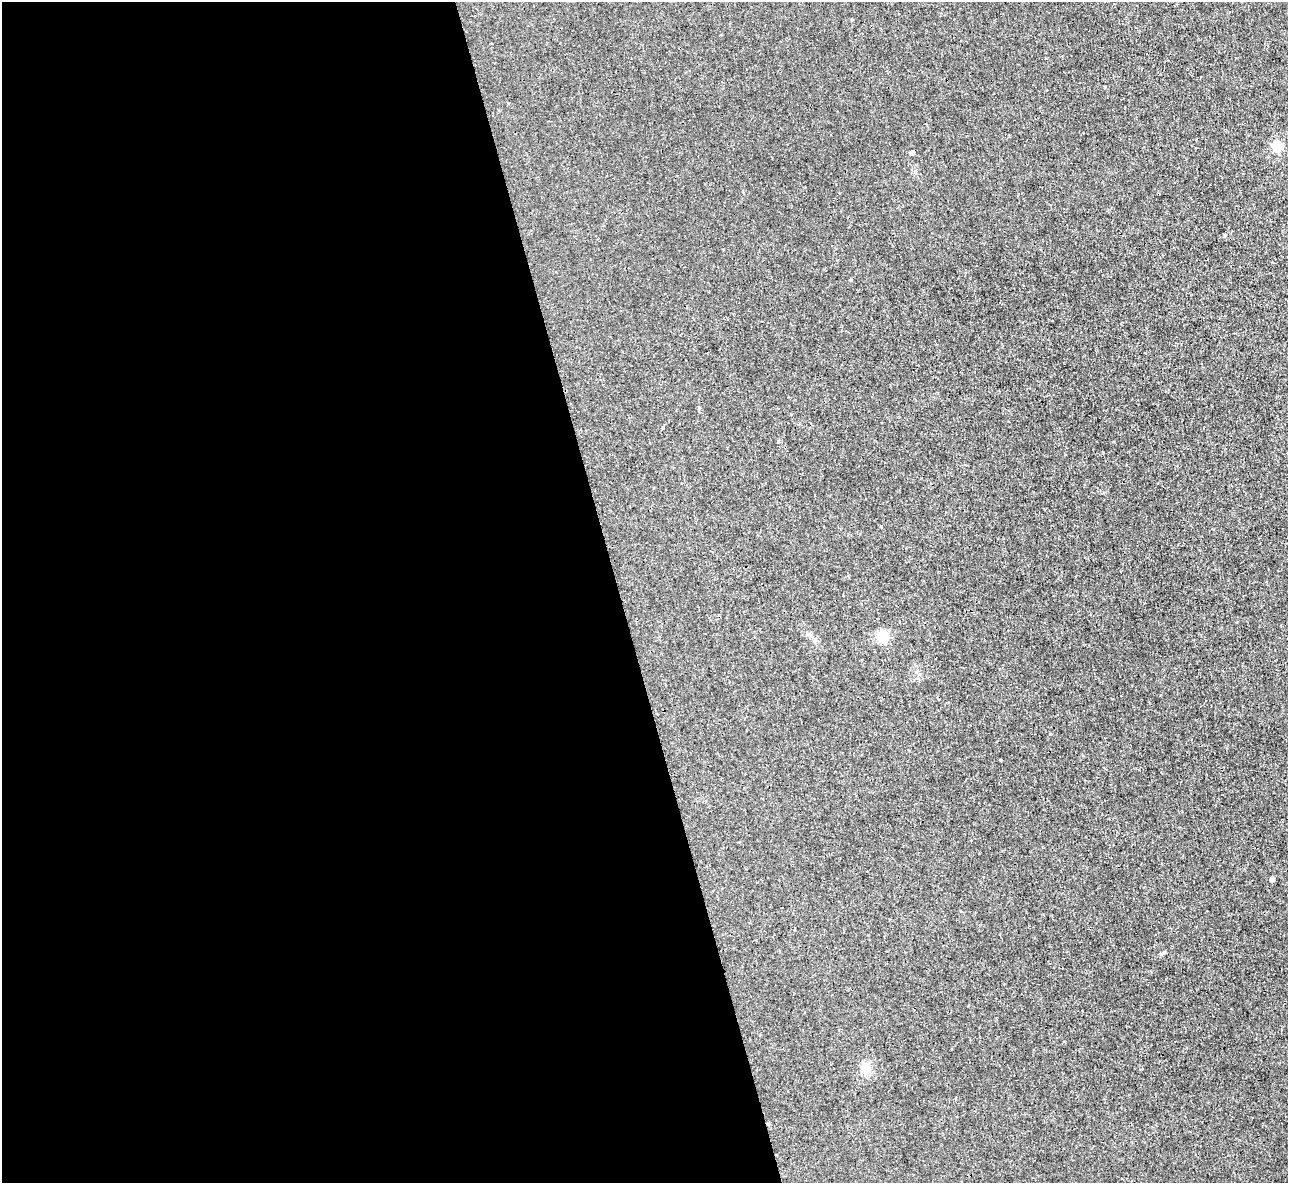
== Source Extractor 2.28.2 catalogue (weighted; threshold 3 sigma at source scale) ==
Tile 9 of 4 x 4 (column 1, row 3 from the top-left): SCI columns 2-1287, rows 1326-2506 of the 5146 x 5131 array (HDU 1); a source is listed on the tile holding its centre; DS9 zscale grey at full resolution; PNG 1290 x 1185 px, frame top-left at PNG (2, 2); no overlay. Shown black and unused: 48% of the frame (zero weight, under 3 of 4 exposures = <1% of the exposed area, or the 3 px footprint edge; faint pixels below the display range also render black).
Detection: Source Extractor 2.28.2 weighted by HDU 2 'WHT'; one run over the whole footprint, this tile lists its part. Background 0.00342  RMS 0.0017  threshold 0.00747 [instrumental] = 3 sigma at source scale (4.5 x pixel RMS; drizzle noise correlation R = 1.50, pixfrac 1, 0.05/0.05 arcsec/px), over >= 5 px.
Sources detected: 5; all 5 listed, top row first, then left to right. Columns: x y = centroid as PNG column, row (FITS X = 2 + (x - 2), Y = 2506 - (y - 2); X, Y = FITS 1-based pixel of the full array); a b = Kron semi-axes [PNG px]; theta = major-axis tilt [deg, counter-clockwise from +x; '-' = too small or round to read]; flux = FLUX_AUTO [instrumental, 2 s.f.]
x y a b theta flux
1278 146 5 5 - 10
912 153 5 4 - 0.49
883 636 5 5 - 15
1272 879 4 4 - 1
866 1069 10 10 - 2